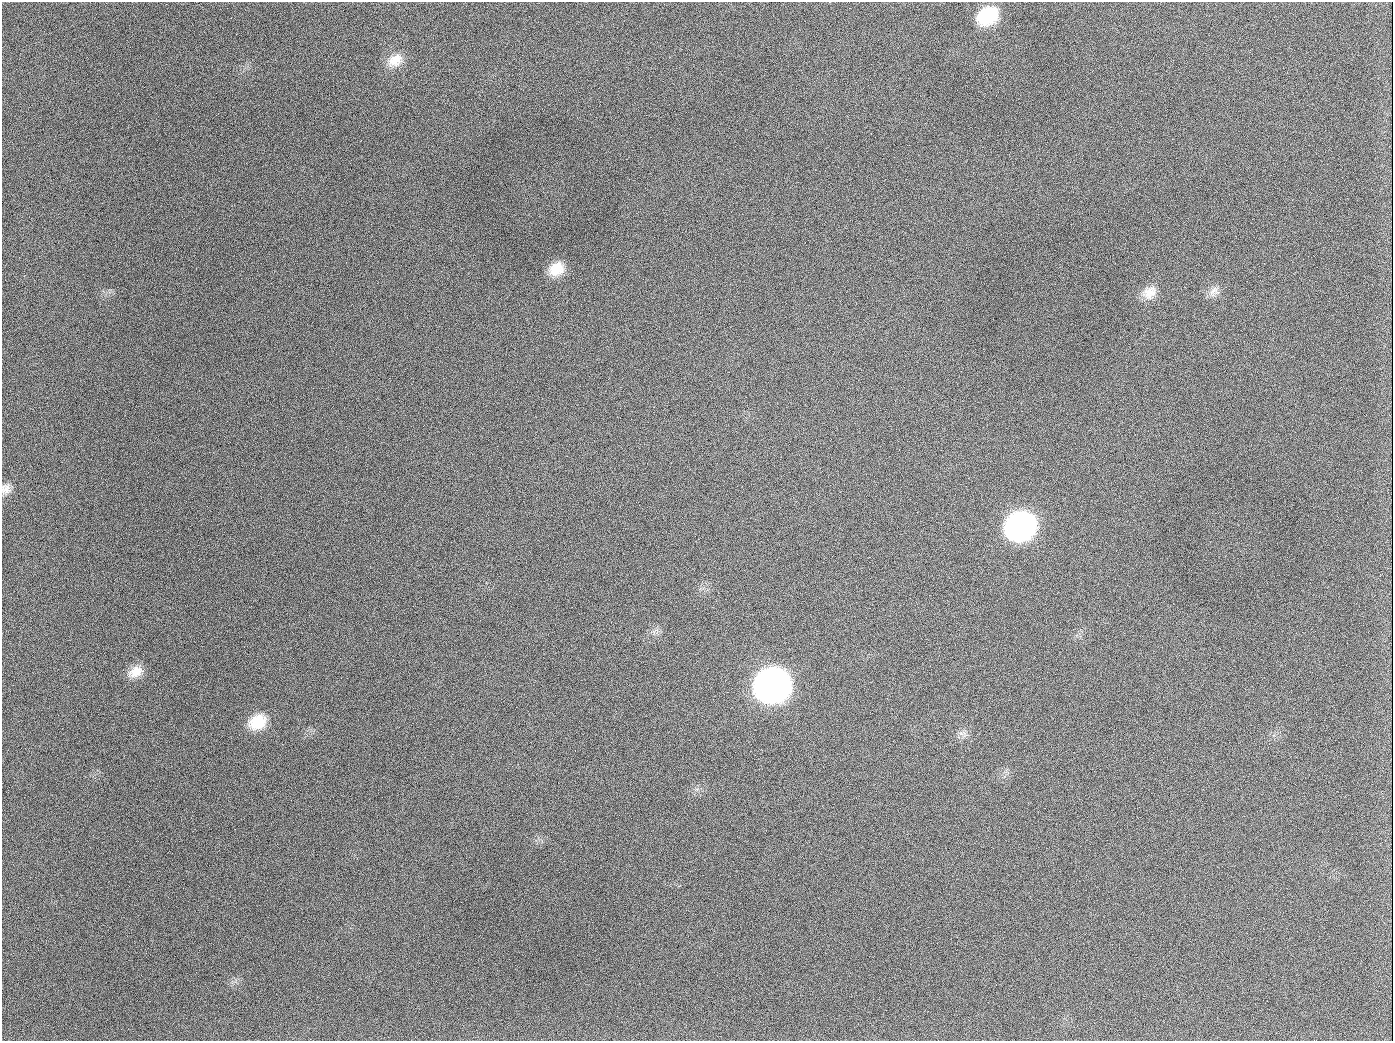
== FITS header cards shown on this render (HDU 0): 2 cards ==
NAXIS1  =                 1391
NAXIS2  =                 1039

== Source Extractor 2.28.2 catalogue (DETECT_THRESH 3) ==
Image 1391 x 1039 px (HDU 0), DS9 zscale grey, 1 PNG px = 1 image px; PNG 1395 x 1043 px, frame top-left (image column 1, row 1039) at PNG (2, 2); no overlay
Background 1770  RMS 76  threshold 229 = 3 sigma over >= 5 px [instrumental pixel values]
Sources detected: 14; all 14 listed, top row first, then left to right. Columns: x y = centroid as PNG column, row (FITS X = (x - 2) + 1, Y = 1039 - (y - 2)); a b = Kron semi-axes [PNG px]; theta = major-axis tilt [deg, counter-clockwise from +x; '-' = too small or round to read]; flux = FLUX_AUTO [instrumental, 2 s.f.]
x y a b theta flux
987 16 22 16 34 2.6e+05
395 60 22 15 36 9.1e+04
189 126 2 2 - 4.7e+03
556 269 19 15 32 1.0e+05
1214 291 16 10 41 4.1e+04
1149 292 20 15 43 7.5e+04
654 407 3 2 - 3.7e+03
5 489 13 12 - 3.7e+04
1020 526 21 18 27 2.1e+06
135 672 19 13 27 7.3e+04
773 685 22 19 28 4.6e+06
258 722 22 16 29 1.5e+05
961 733 7 4 -19 1.4e+04
944 1026 3 2 - 3.9e+03
At the frame edge (FLAGS 8, measured only in part): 1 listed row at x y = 5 489